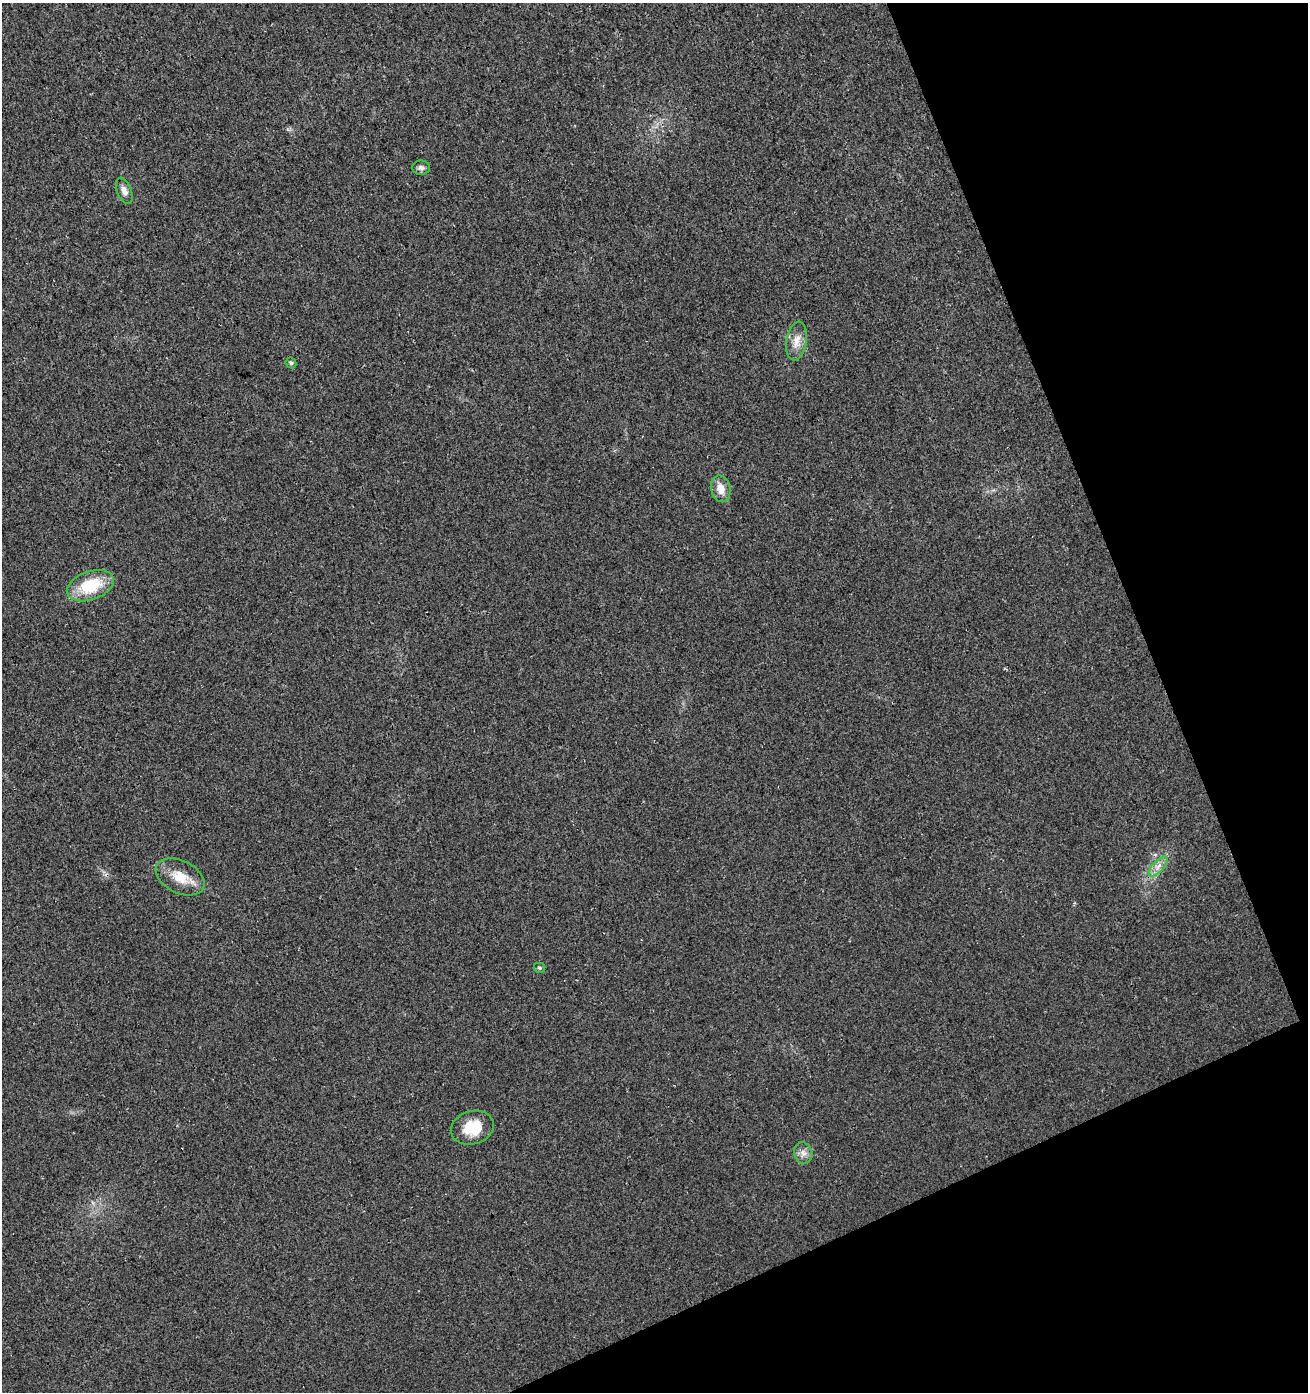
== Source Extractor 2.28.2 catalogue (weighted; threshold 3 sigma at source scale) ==
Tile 12 of 4 x 4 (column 4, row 3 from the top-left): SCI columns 4082-5387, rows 1445-2834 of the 5495 x 5671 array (HDU 1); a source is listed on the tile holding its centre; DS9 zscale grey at full resolution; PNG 1310 x 1394 px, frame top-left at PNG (2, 3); each listed source drawn as its Kron ellipse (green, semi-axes under 4 px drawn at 4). Shown black and unused: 20% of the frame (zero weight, under 3 of 4 exposures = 5% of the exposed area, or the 3 px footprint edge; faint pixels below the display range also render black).
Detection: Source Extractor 2.28.2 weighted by HDU 2 'WHT'; one run over the whole footprint, this tile lists its part. Background 0.0153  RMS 0.0066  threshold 0.0296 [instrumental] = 3 sigma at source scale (4.5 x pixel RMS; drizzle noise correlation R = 1.50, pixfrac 1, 0.0396/0.0396 arcsec/px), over >= 5 px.
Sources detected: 12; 1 cosmic-ray / hot-pixel residue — neither listed nor drawn; the other 11 listed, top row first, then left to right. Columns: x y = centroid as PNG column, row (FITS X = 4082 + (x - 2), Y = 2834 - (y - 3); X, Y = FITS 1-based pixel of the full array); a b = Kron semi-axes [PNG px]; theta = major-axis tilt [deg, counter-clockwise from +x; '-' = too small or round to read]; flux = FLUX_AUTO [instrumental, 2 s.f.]
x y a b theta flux
421 168 9 7 -3 2.3
124 191 14 7 -67 3.6
796 341 19 10 81 7.2
291 363 6 5 - 1.5
721 489 13 9 -77 7.4
90 586 24 14 20 28
1158 866 12 5 48 3.9
180 877 26 16 -26 14
539 968 6 5 - 1.1
472 1128 22 16 16 17
803 1153 11 9 -73 3.8